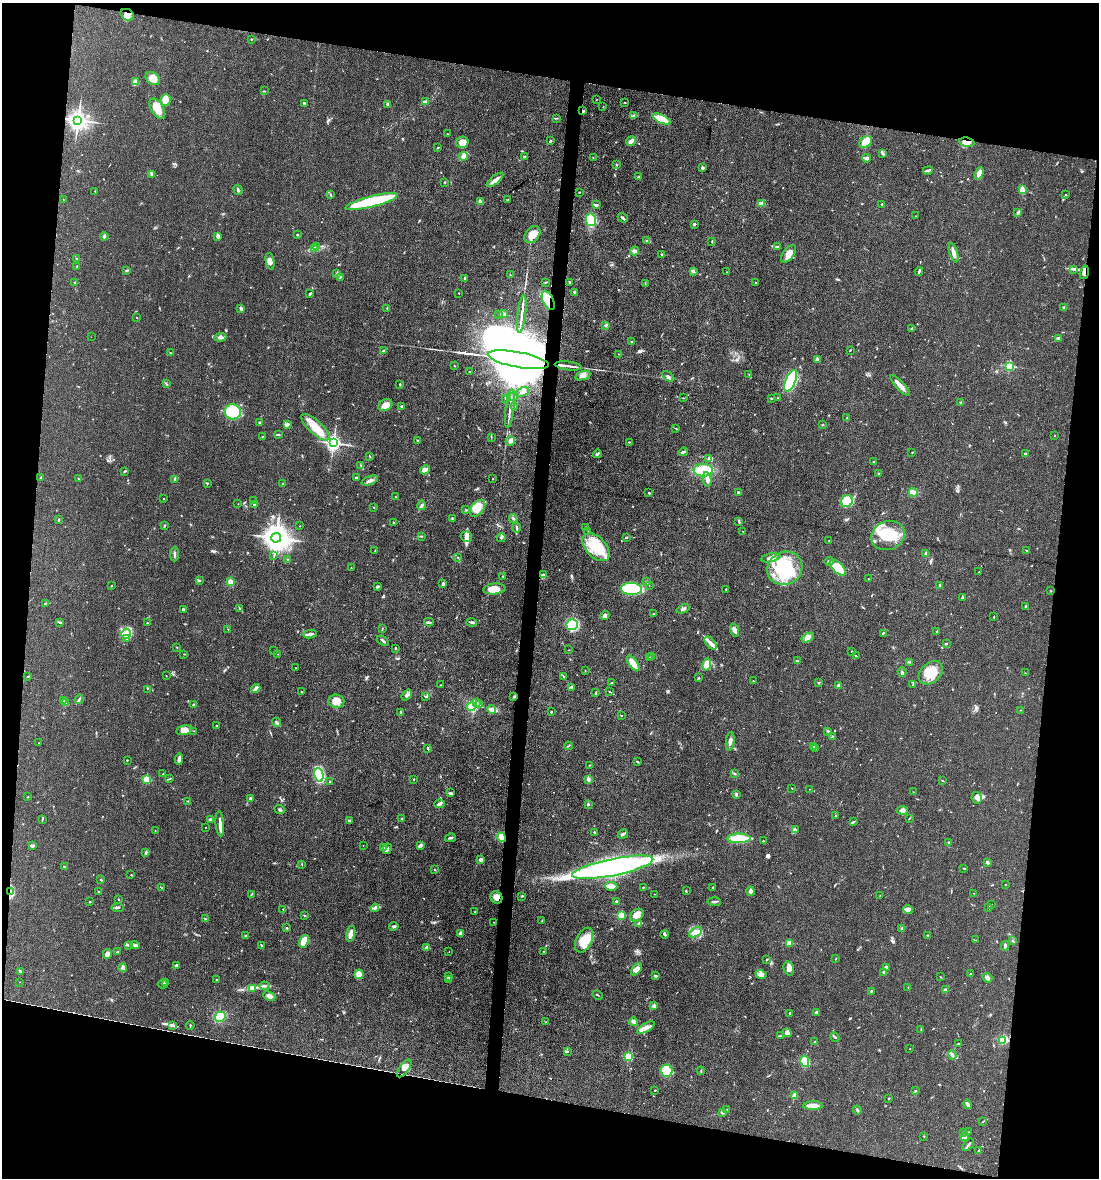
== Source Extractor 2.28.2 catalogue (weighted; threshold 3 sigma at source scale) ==
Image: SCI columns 227-4614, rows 1-4704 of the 4727 x 4704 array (HDU 1 of 3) = the unmasked area's bounding box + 8 px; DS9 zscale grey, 4 x 4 block average (1 PNG px = mean of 4 x 4 image px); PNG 1101 x 1180 px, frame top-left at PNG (2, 3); each listed source drawn as its Kron ellipse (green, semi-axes under 4 px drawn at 4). Shown black and unused: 21% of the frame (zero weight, under 3 of 4 exposures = <1% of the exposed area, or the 3 px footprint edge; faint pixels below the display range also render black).
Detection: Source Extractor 2.28.2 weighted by HDU 2 'WHT'. Background 0.0756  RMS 0.0062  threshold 0.028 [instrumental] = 3 sigma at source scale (4.5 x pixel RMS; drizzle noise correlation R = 1.50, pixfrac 1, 0.05/0.05 arcsec/px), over >= 5 px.
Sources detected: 707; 6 inside a brighter object's white glare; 1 cosmic-ray / hot-pixel residue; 3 long thin detections or spike segments (spike, bleed or trail) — neither listed nor drawn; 8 coinciding with a brighter row at this scale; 39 inside a brighter listed object's ellipse — not listed separately; of the other 650, all 500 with FLUX_AUTO >= 1.29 (the completeness limit of this list) listed and drawn (150 fainter detections not listed), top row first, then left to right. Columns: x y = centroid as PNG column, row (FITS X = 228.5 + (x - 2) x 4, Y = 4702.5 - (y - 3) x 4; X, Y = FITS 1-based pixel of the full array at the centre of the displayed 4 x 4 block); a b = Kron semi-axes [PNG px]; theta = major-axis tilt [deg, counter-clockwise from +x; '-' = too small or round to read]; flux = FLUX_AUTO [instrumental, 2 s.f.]
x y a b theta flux
127 15 7 5 -34 20
251 39 2 2 - 2.9
153 79 8 6 -36 37
136 81 3 2 - 21
264 91 2 2 - 1.9
596 99 2 2 - 1.7
166 100 6 5 - 41
426 102 2 2 - 1.5
625 102 2 2 - 1.5
304 103 2 2 - 4.1
388 104 3 2 - 5.7
603 107 2 2 - 1.7
157 109 11 6 -59 42
583 111 3 2 - 7.1
633 116 2 2 - 3.2
556 118 4 2 - 3
662 119 10 4 -23 70
78 120 3 3 - 2900
447 134 3 2 - 1.5
551 141 2 2 - 3.7
631 141 5 4 - 11
462 142 6 5 - 43
866 142 7 5 38 82
967 142 8 4 -7 23
437 148 2 2 - 2
883 154 3 3 - 4.4
464 156 4 3 - 8.7
525 156 2 2 - 1.5
593 158 2 2 - 2
866 158 4 3 - 10
617 165 2 2 - 2.8
703 168 2 2 - 20
928 170 5 3 - 8.8
979 173 6 3 70 35
152 174 3 2 - 4.7
639 176 2 2 - 1.6
495 180 10 3 39 22
445 182 3 2 - 2.1
238 190 5 2 - 5.2
1022 190 4 3 - 34
95 191 2 2 - 3.2
579 192 2 2 - 1.3
330 195 4 2 - 3.5
1066 195 2 2 - 1.9
63 199 2 2 - 1.5
507 200 2 2 - 1.7
372 202 27 5 14 230
481 202 4 3 - 6.4
762 204 3 2 - 21
882 204 2 2 - 5.1
596 205 3 2 - 7.1
1018 212 3 2 - 3.8
915 216 2 2 - 1.3
623 218 5 2 - 6
591 220 6 5 - 160
694 224 2 2 - 19
297 235 3 2 - 3.5
532 235 9 6 52 43
104 236 4 3 - 6.3
218 236 3 3 - 13
647 241 2 2 - 2.9
712 241 3 2 - 2.5
317 246 2 2 - 1.9
778 247 4 2 - 4.7
314 249 3 2 - 3.8
634 251 4 4 - 10
954 253 10 3 -74 21
788 254 10 5 52 28
661 255 2 2 - 2.4
77 259 3 2 - 3.4
270 261 8 4 -80 17
77 266 2 2 - 1.7
1074 269 4 2 - 4.6
126 271 4 2 - 3.8
693 271 2 2 - 6.4
727 272 2 2 - 1.3
919 272 4 2 - 5.8
1084 272 7 2 75 13
337 274 3 2 - 8
510 275 3 2 - 2.2
340 277 2 2 - 2.2
465 278 2 2 - 6.5
74 282 3 2 - 2.5
546 282 3 2 - 2.5
570 282 3 2 - 3.2
756 283 3 2 - 1.7
645 284 2 2 - 1.4
575 292 3 2 - 6.9
459 293 2 2 - 1.5
310 294 3 2 - 5.7
548 301 10 5 -65 83
1064 307 2 2 - 13
387 308 2 2 - 1.4
241 309 4 3 - 5.9
503 314 4 2 - 6.3
522 314 19 2 83 22
498 315 2 2 - 1.4
136 318 2 2 - 1.3
606 325 3 2 - 3
911 329 3 2 - 3.2
91 337 2 2 - 1.6
220 337 6 3 6 9.4
1058 338 4 2 - 4.4
632 342 2 2 - 5.1
850 350 3 2 - 2
383 351 3 2 - 2.3
170 353 2 2 - 2.5
618 354 2 2 - 1.3
518 360 31 7 -11 110000
817 360 3 2 - 6.2
454 366 2 2 - 2.1
568 366 13 2 -7 17
1009 366 2 2 - 450
469 372 2 2 - 1.4
749 374 2 2 - 1.4
583 375 8 4 20 17
668 376 7 2 -33 7.7
791 381 11 5 67 320
166 384 3 2 - 2.8
400 384 3 2 - 2.7
900 385 13 3 -48 39
522 392 7 3 22 12
514 397 2 2 - 1.8
506 398 2 2 - 3.7
683 398 2 2 - 1.4
771 398 2 2 - 3.4
778 398 2 2 - 1.6
961 403 2 2 - 19
385 405 7 5 28 28
401 406 2 2 - 5
514 406 2 2 - 3.3
510 408 19 2 83 23
233 412 8 7 - 170
847 418 2 2 - 1.9
260 423 3 3 - 6.9
287 424 2 2 - 9.2
823 425 2 2 - 1.7
315 427 18 7 -43 83
676 428 4 2 - 2.7
278 435 4 2 - 3.4
1055 435 2 2 - 1.4
262 437 2 2 - 1.8
491 437 2 2 - 1.5
418 440 2 2 - 1.9
510 441 5 4 - 11
629 442 3 2 - 2.4
333 443 3 2 - 1500
683 452 5 2 - 7
912 452 2 2 - 1.9
597 454 4 2 - 7.9
1025 454 2 2 - 16
370 456 4 2 - 2.3
709 459 3 2 - 3.5
873 462 2 2 - 7.9
361 466 3 2 - 3.3
425 470 5 3 - 21
703 470 9 6 1 110
125 471 3 2 - 3.7
879 473 2 2 - 2.8
356 477 3 2 - 5.1
41 478 3 2 - 3
79 479 3 2 - 2.5
492 479 2 2 - 1.5
707 479 7 2 -81 28
175 480 3 2 - 6.2
370 481 8 3 22 14
207 483 2 2 - 3.2
283 484 2 2 - 1.5
913 492 4 4 - 13
649 493 3 2 - 3.4
739 493 3 2 - 5
395 497 2 2 - 2.4
164 499 2 2 - 1.6
254 501 3 2 - 2.7
847 501 6 5 - 67
238 504 2 2 - 1.7
254 505 2 2 - 4.9
422 505 5 3 - 9.4
374 507 2 2 - 1.7
477 508 9 6 50 57
466 510 2 2 - 3.3
452 518 2 2 - 2.9
513 518 4 2 - 6.3
59 519 3 2 - 3.6
739 521 4 2 - 4
393 522 2 2 - 9.1
164 525 3 2 - 3.6
300 526 2 2 - 1.4
516 528 5 2 - 5.1
585 528 3 2 - 1.9
588 532 2 2 - 1.6
743 532 2 2 - 1.4
888 535 17 14 21 130
421 536 3 2 - 2.7
466 537 6 5 - 15
276 538 5 5 - 4900
501 538 4 2 - 5.4
626 538 4 2 - 2.1
829 541 2 2 - 1.3
596 547 17 10 -47 120
375 550 2 2 - 1.6
1027 550 2 2 - 2.1
926 553 3 2 - 7.3
174 554 7 2 89 6.9
274 555 2 2 - 2.3
458 558 2 2 - 1.7
771 558 10 3 11 17
288 560 2 2 - 2.7
829 561 4 2 - 3.6
351 568 2 2 - 1.7
785 568 18 16 28 260
838 568 10 5 -43 100
979 572 2 2 - 2
543 574 4 3 - 6.4
503 576 2 2 - 2.8
869 579 2 2 - 1.5
199 580 3 2 - 3.3
230 582 4 3 - 16
647 582 3 2 - 3.4
443 584 3 2 - 9
649 585 2 2 - 2.4
939 585 3 2 - 2.8
112 586 3 2 - 1.8
377 587 2 2 - 2.1
494 589 11 5 6 47
631 589 10 6 -2 260
726 589 2 2 - 5.1
1051 591 2 2 - 2.1
962 597 3 2 - 4.3
45 603 3 2 - 2.4
1026 606 3 2 - 3.7
183 609 2 2 - 4.7
240 609 3 2 - 3.2
683 609 7 2 21 8
654 614 2 2 - 3.1
605 615 5 3 - 13
994 617 2 2 - 1.9
60 622 4 2 - 3.8
429 622 5 2 - 6
472 622 5 3 - 6.9
147 623 2 2 - 2.8
572 625 5 5 - 150
382 628 3 2 - 2.1
228 629 2 2 - 1.6
735 630 7 4 -72 13
936 631 2 2 - 3.9
883 633 2 2 - 3.8
126 634 5 4 - 18
310 634 6 2 11 16
808 638 7 3 30 14
127 639 3 2 - 3.3
383 641 6 2 -37 10
711 643 8 4 -49 19
947 643 2 2 - 1.4
177 647 2 2 - 1.3
395 648 3 2 - 2.6
569 650 2 2 - 2
274 651 2 2 - 2.1
851 651 2 2 - 1.4
184 654 2 2 - 1.5
278 654 2 2 - 1.6
856 656 3 2 - 1.8
651 657 3 2 - 3.4
650 658 2 2 - 2
797 661 2 2 - 3.8
909 662 2 2 - 1.3
633 663 9 3 -54 50
707 664 6 4 76 39
296 668 2 2 - 1.7
585 671 2 2 - 1.7
902 672 5 2 - 7.3
931 673 14 10 41 65
1025 673 2 2 - 1.3
28 676 3 2 - 2.6
166 676 2 2 - 1.4
564 676 2 2 - 1.3
698 678 2 2 - 2.9
753 681 2 2 - 1.6
818 682 2 2 - 3
611 683 2 2 - 7.3
441 685 2 2 - 1.9
913 685 3 2 - 4
838 686 2 2 - 37
256 688 5 4 - 11
572 688 2 2 - 4.3
148 689 2 2 - 1.3
301 692 2 2 - 1.5
596 692 3 2 - 2.6
610 692 2 2 - 1.7
407 695 6 3 50 9.7
425 697 3 2 - 3
514 697 3 2 - 4.8
79 699 5 2 - 5.8
63 701 2 2 - 1.5
336 701 8 6 -5 30
66 703 2 2 - 88
477 703 3 3 - 4.8
194 705 3 2 - 7
480 705 2 2 - 3.4
471 707 4 4 - 50
492 710 4 2 - 44
1021 710 2 2 - 1.6
401 712 4 2 - 2.8
551 712 2 2 - 7.4
621 715 2 2 - 2.7
276 722 4 2 - 5.7
217 726 2 2 - 3.4
184 730 8 5 12 25
193 731 2 2 - 1.3
828 731 3 2 - 3.8
832 736 3 2 - 2.1
730 741 9 3 81 14
39 743 2 2 - 1.4
568 746 4 2 - 2.8
814 747 2 2 - 3.8
428 748 3 2 - 4
816 748 2 2 - 2.1
179 759 6 2 83 13
127 760 2 2 - 2.5
637 762 4 2 - 2.7
589 765 2 2 - 1.5
734 773 2 2 - 2
163 774 2 2 - 1.7
319 775 7 4 -76 170
170 778 2 2 - 2
147 779 2 2 - 240
414 779 2 2 - 1.8
588 779 3 2 - 13
942 780 2 2 - 1.3
330 781 2 2 - 2.6
792 788 2 2 - 1.9
809 789 2 2 - 2.6
913 792 2 2 - 1.3
450 793 4 2 - 5.7
736 794 3 2 - 3.4
28 797 2 2 - 2
250 798 3 2 - 6.5
977 798 6 5 - 17
188 801 2 2 - 2
439 804 5 3 - 8.9
588 804 3 2 - 6.2
280 809 5 2 - 4.8
902 810 6 4 -8 12
835 816 3 2 - 3.3
909 818 3 2 - 2.2
42 819 3 2 - 3.2
402 819 2 2 - 6.2
210 820 4 2 - 5.4
349 821 4 2 - 3.8
854 822 2 2 - 3.8
220 824 12 2 -86 22
205 827 2 2 - 1.7
795 829 4 2 - 4
155 830 2 2 - 1.3
594 832 3 2 - 2.3
623 834 5 2 - 7.7
502 837 5 3 - 31
450 838 5 2 - 5.5
739 838 11 5 0 110
763 841 2 2 - 5
949 842 3 2 - 3.8
420 845 4 3 - 5.5
32 846 3 2 - 9.3
363 846 2 2 - 1.5
383 847 2 2 - 8.4
387 849 5 2 - 5.6
145 853 3 2 - 3.9
481 859 2 2 - 20
987 862 3 2 - 6.3
302 864 2 2 - 1.6
65 867 2 2 - 6.9
613 867 41 8 11 1200
964 868 3 2 - 2.7
435 870 2 2 - 2.4
131 875 2 2 - 3.2
100 880 3 2 - 2.7
1005 884 2 2 - 1.8
611 886 6 3 -6 30
644 887 3 2 - 2
713 887 2 2 - 2.5
162 888 2 2 - 2.4
10 891 4 3 - 9.2
99 891 2 2 - 1.6
686 891 3 2 - 2.4
751 891 4 4 - 11
974 893 2 2 - 1.3
654 894 2 2 - 1.6
251 895 3 2 - 3
521 896 2 2 - 1.4
880 896 2 2 - 1.4
496 897 6 5 - 24
118 900 2 2 - 1.8
616 901 2 2 - 13
90 902 2 2 - 2.5
714 902 7 2 -4 5.8
991 904 2 2 - 1.6
988 907 2 2 - 3.1
118 908 6 2 9 6.5
375 908 4 4 - 8.8
283 909 2 2 - 1.9
908 909 5 4 - 21
475 912 2 2 - 3.8
304 915 2 2 - 2.2
621 915 2 2 - 250
637 915 7 5 40 31
205 919 3 2 - 2.6
542 921 2 2 - 1.7
494 922 2 2 - 1.4
639 923 3 2 - 4.3
394 926 5 2 - 5
287 928 2 2 - 3
902 928 2 2 - 5.5
696 932 7 4 28 46
460 933 4 3 - 6.8
351 934 8 3 74 18
665 934 4 2 - 10
245 936 2 2 - 1.3
928 936 3 2 - 2.7
584 940 13 7 63 72
975 940 3 2 - 2.2
304 941 7 4 65 47
1013 941 2 2 - 1.9
790 943 2 2 - 130
128 945 3 2 - 4.5
135 945 5 2 - 13
261 946 3 3 - 4.2
1005 946 5 2 - 7.6
427 948 2 2 - 56
118 952 4 2 - 3.2
449 952 2 2 - 1.4
543 952 2 2 - 1.8
107 954 5 3 - 15
836 958 2 2 - 1.9
767 959 3 2 - 3.3
176 966 3 2 - 7.2
886 967 3 3 - 8.6
122 968 4 2 - 6.2
789 968 7 5 -74 21
636 969 7 4 48 27
20 971 4 2 - 5.9
884 972 4 3 - 4.7
971 973 2 2 - 2
359 974 5 4 - 46
761 974 5 4 - 20
656 976 3 2 - 4.3
449 977 4 2 - 1.8
940 977 2 2 - 1.7
987 978 5 3 - 12
449 979 2 2 - 3.1
217 980 2 2 - 2.8
20 982 2 2 - 1.6
166 982 2 2 - 2.8
163 984 5 3 - 6.3
264 986 5 3 - 6.3
908 987 2 2 - 1.5
253 989 2 2 - 2.3
945 990 3 2 - 4.8
871 991 3 2 - 3.6
598 995 5 2 - 2.9
269 996 6 4 -23 13
654 1006 2 2 - 58
816 1012 3 3 - 9
790 1013 2 2 - 3.8
220 1017 5 5 - 68
546 1022 3 2 - 1.8
633 1022 4 3 - 13
172 1025 3 2 - 5.2
190 1025 4 2 - 3
646 1028 10 4 29 30
921 1030 2 2 - 2.5
787 1033 5 4 - 9.4
780 1036 3 2 - 3.5
835 1037 5 2 - 4.7
1003 1040 2 2 - 250
815 1041 2 2 - 2.3
958 1043 2 2 - 1.9
910 1049 2 2 - 2.4
568 1052 2 2 - 1.6
952 1055 5 2 - 6.9
628 1057 2 2 - 290
805 1061 5 4 - 150
404 1068 10 5 55 21
667 1071 6 6 - 98
701 1071 4 2 - 3.1
655 1090 2 2 - 2.3
915 1091 2 2 - 2.7
794 1096 2 2 - 110
888 1098 2 2 - 3
967 1104 5 3 - 7.4
813 1106 10 4 1 27
727 1110 3 2 - 2.3
857 1110 4 2 - 3.6
723 1112 4 3 - 8.3
983 1122 2 2 - 1.7
963 1132 2 2 - 2.4
968 1132 2 2 - 1.4
924 1136 2 2 - 2.1
965 1136 4 2 - 5.2
968 1145 7 2 53 7.5
979 1150 4 2 - 3
Overlapping masked pixels (flux is a lower limit): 10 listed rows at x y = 127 15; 583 111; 967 142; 1084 272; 548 301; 518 360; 514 697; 502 837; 10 891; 496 897
Diffuse or blended objects may show on this block-average render without a row.